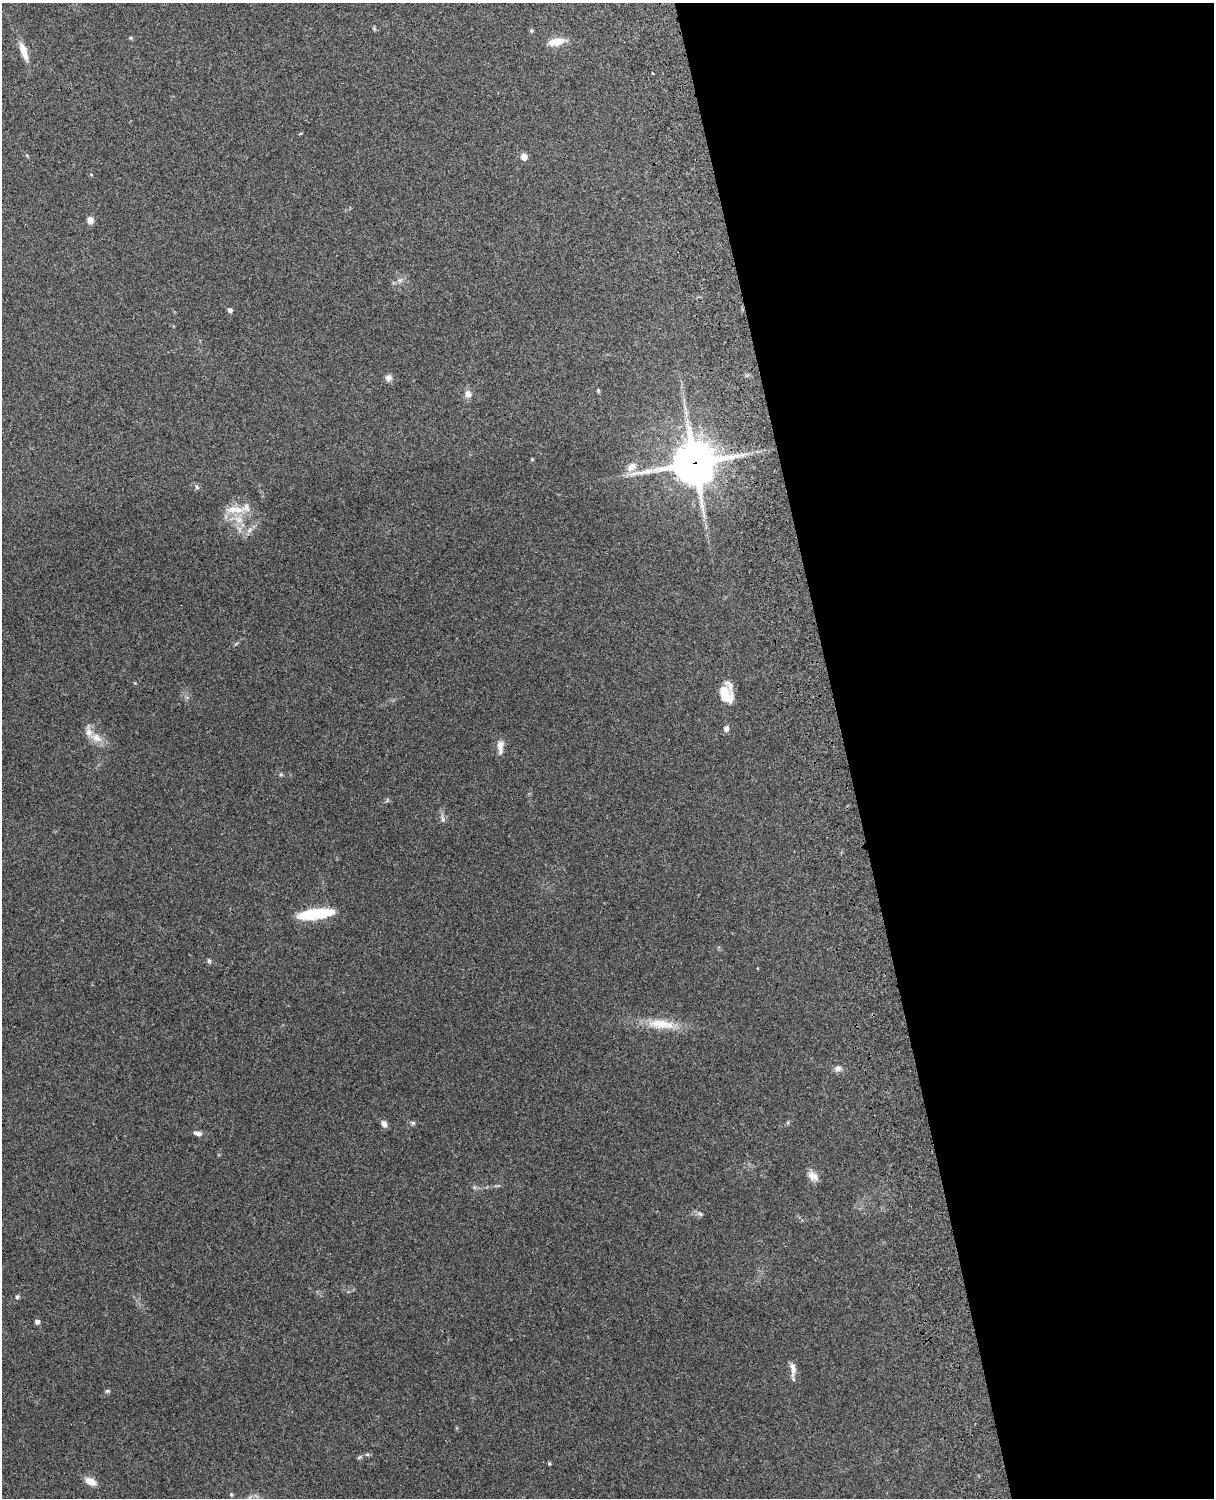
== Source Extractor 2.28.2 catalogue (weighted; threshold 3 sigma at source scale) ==
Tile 8 of 4 x 3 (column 4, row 2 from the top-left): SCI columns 3755-4966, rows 1660-3155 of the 5087 x 4928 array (HDU 1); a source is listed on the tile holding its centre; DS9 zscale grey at full resolution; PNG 1216 x 1500 px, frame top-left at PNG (2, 3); no overlay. Shown black and unused: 30% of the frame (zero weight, under 3 of 4 exposures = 6% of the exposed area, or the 3 px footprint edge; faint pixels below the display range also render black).
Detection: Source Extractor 2.28.2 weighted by HDU 2 'WHT'; one run over the whole footprint, this tile lists its part. Background 0.257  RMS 0.0089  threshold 0.0401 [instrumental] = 3 sigma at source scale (4.5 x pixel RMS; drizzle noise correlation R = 1.50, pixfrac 1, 0.05/0.05 arcsec/px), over >= 5 px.
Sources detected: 41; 1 long thin detection or spike segment (spike, bleed or trail) — not listed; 3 inside a brighter listed object's ellipse — not listed separately; the other 37 listed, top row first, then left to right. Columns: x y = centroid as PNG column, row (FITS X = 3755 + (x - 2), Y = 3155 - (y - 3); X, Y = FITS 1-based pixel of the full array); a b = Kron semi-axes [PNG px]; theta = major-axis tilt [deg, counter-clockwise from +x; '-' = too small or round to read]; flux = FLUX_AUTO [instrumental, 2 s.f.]
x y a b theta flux
531 31 5 5 - 1.2
131 38 6 4 -71 0.93
556 42 19 9 13 12
24 51 26 8 -70 10
524 157 5 5 - 13
90 220 7 6 - 5.3
400 280 8 5 44 2.5
230 310 4 4 - 3.2
389 378 8 8 - 4
598 391 5 4 - 1
468 394 9 8 - 5.1
694 463 15 15 - 2500
632 467 15 9 36 7.7
197 487 6 5 - 1.7
235 510 32 10 -1 16
249 530 9 6 37 3.8
726 695 20 13 -57 17
726 729 7 6 - 3.2
96 738 16 10 -29 10
500 746 16 7 88 7.3
443 819 11 5 -72 2.9
315 914 34 8 8 55
209 961 6 5 - 1.6
661 1024 42 13 -5 24
838 1068 9 8 - 3.9
413 1123 6 6 - 1.5
384 1124 9 6 -55 4.2
198 1133 12 6 -10 3.2
813 1176 14 10 -38 6.7
700 1214 9 5 -13 2.3
17 1297 6 4 74 1.6
37 1322 5 5 - 3.5
793 1369 18 6 -87 6.8
107 1391 6 5 - 1.4
367 1454 7 4 0 1.4
549 1463 4 3 - 1.3
91 1481 12 7 -27 9.2
Overlapping masked pixels (flux is a lower limit): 1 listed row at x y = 694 463